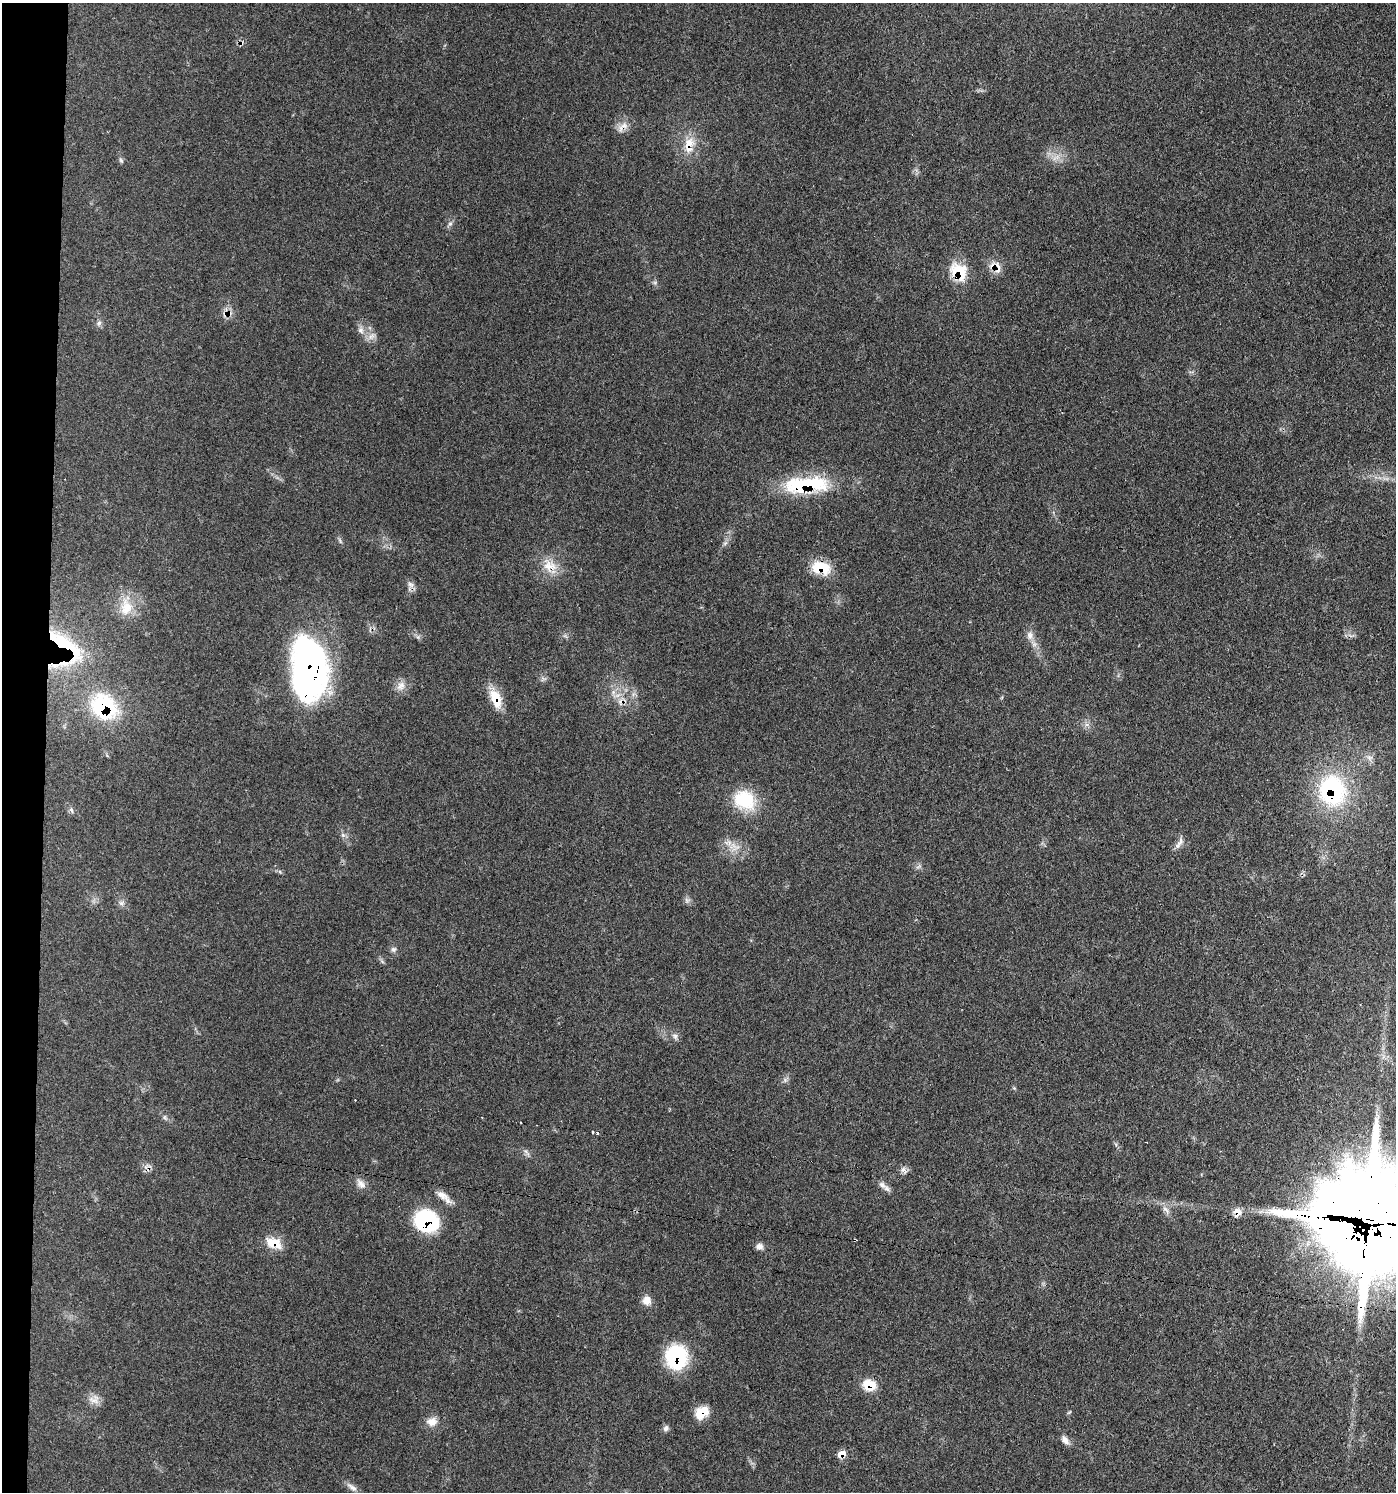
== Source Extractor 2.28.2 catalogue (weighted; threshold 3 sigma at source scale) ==
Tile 4 of 3 x 3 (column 1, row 2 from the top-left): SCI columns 294-1687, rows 1571-3060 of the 4632 x 4608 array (HDU 1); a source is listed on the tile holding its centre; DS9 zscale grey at full resolution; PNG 1398 x 1494 px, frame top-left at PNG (2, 3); no overlay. Shown black and unused: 3% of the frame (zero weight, under 3 of 4 exposures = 8% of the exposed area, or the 3 px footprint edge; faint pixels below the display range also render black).
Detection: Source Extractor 2.28.2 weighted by HDU 2 'WHT'; one run over the whole footprint, this tile lists its part. Background 0.13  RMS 0.0055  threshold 0.0246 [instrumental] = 3 sigma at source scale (4.5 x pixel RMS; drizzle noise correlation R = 1.50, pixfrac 1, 0.05/0.05 arcsec/px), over >= 5 px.
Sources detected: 62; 1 inside a brighter object's white glare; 2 cosmic-ray / hot-pixel residue — not listed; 4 inside a brighter listed object's ellipse — not listed separately; the other 55 listed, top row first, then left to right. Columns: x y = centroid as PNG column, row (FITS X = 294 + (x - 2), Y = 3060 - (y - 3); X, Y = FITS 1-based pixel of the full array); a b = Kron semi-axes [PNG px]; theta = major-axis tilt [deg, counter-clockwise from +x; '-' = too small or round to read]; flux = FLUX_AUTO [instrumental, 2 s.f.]
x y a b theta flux
241 43 7 5 46 1.4
688 144 21 13 45 9.9
1056 157 14 3 36 1.8
121 160 7 5 -58 0.99
450 224 7 4 1 0.99
993 266 16 8 37 4.5
958 271 24 18 -47 17
229 313 10 6 13 2.8
99 323 7 5 45 1.4
361 330 9 7 -56 2.4
806 485 57 18 5 44
549 566 23 16 -27 10
821 568 25 15 -13 14
410 584 9 6 -17 2
126 607 24 17 82 13
1030 635 12 8 84 3.4
65 645 62 18 -40 44
311 666 67 28 -61 120
401 686 14 9 48 4.1
496 698 25 12 -68 12
104 707 32 26 -37 50
1332 790 38 33 -71 62
745 800 29 23 -33 23
71 810 8 3 -71 1
343 835 7 5 -45 1.3
728 843 12 7 1 3.7
1179 843 19 6 61 2.8
686 900 7 4 -71 1.2
122 903 9 7 -33 2
393 949 8 7 - 1.6
675 1036 8 6 -89 1.7
785 1080 6 6 - 1.2
520 1122 3 2 - 0.69
593 1132 5 4 - 0.98
903 1169 9 6 53 1.9
361 1184 15 9 -49 3.6
882 1185 12 8 -49 2.9
442 1195 22 9 -31 5
1166 1210 9 3 -45 1.4
1237 1212 11 10 - 4.2
1372 1219 41 30 -21 13000
426 1221 26 22 -12 44
274 1243 21 12 -20 9.5
759 1246 10 8 1 2.3
647 1300 12 11 - 4.2
676 1357 21 19 -81 47
869 1385 14 11 -21 11
94 1400 15 12 -10 4.5
702 1412 16 11 35 11
1069 1412 8 3 45 0.61
432 1422 15 12 4 4.9
666 1428 9 6 51 1.7
1065 1440 13 7 -50 2.9
842 1454 7 6 - 6.9
352 1487 18 6 -37 3
Overlapping masked pixels (flux is a lower limit): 21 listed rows (the first 20) at x y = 241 43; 688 144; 993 266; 958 271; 229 313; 806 485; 549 566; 821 568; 65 645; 311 666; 496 698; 104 707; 1332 790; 1237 1212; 1372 1219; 426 1221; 274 1243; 676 1357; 869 1385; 702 1412
Isophote crosses this tile's border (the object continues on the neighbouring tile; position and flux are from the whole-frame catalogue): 1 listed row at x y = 1372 1219